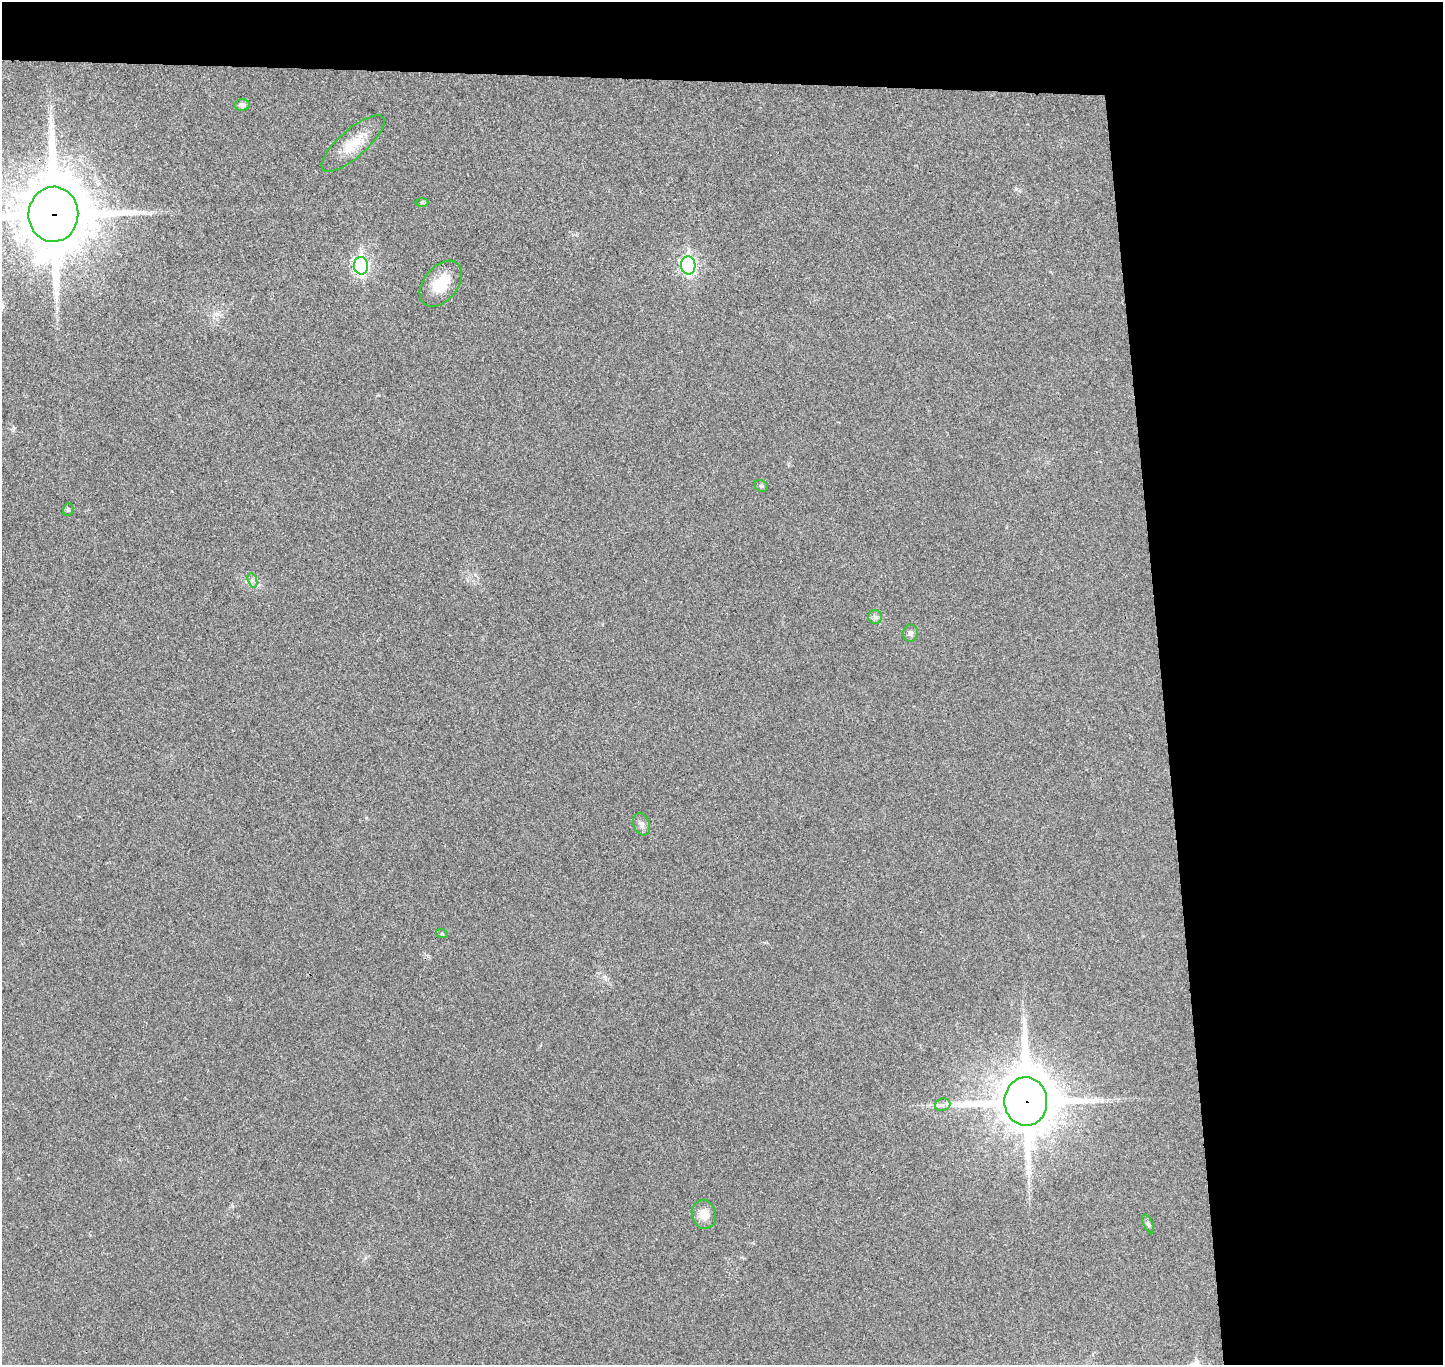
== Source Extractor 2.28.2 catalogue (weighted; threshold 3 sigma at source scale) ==
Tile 3 of 3 x 3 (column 3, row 1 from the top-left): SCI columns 2939-4379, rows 2859-4221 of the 4436 x 4365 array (HDU 1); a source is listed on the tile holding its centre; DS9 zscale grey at full resolution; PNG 1445 x 1367 px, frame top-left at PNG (2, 2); each listed source drawn as its Kron ellipse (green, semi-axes under 4 px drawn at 4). Shown black and unused: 24% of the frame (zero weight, under 3 of 4 exposures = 6% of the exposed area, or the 3 px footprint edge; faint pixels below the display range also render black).
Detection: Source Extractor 2.28.2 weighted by HDU 2 'WHT'; one run over the whole footprint, this tile lists its part. Background 0.0268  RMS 0.006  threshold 0.0269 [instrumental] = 3 sigma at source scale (4.5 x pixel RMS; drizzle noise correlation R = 1.50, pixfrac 1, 0.05/0.05 arcsec/px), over >= 5 px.
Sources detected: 18; all 18 listed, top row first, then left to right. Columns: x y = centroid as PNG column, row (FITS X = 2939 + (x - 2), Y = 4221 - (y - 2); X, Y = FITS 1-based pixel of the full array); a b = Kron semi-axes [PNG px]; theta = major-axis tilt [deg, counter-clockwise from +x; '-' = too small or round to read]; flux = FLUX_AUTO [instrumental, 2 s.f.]
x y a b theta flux
242 105 8 6 5 2.1
353 143 40 14 41 16
422 203 6 4 2 0.85
53 214 27 25 85 5800
688 265 9 7 -86 140
361 266 9 7 -87 150
441 284 26 17 51 18
761 486 7 5 -22 1.1
68 510 6 5 - 1
252 580 7 4 -71 1.4
875 617 7 7 - 1.6
911 633 9 7 83 2
641 824 11 8 -69 2.6
442 934 6 3 -19 0.67
1026 1102 24 21 -87 3700
943 1105 8 6 18 1.9
704 1215 14 12 -77 7.2
1148 1224 10 4 -64 1.3
Overlapping masked pixels (flux is a lower limit): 2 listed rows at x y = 53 214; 1026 1102
Isophote crosses this tile's border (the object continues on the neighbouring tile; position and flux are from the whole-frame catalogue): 1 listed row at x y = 53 214